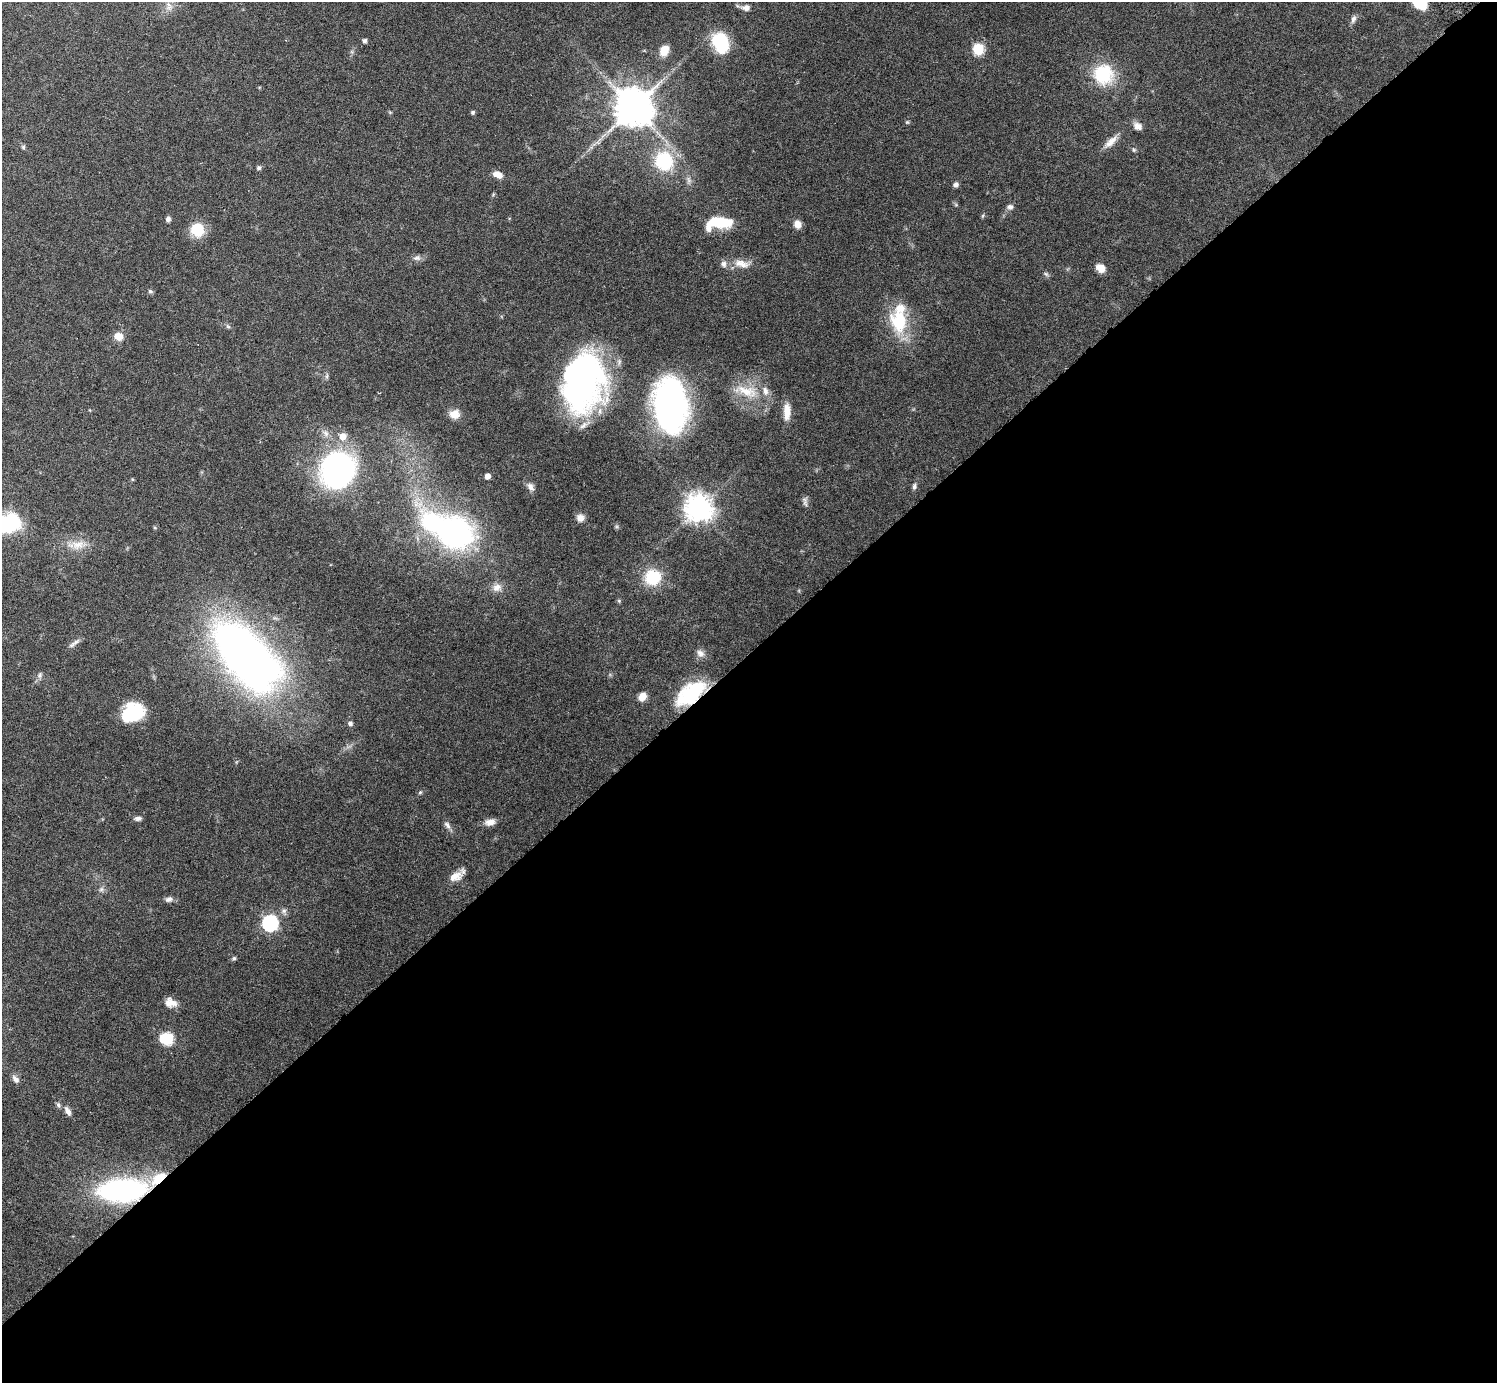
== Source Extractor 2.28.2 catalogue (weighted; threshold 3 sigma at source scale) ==
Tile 12 of 4 x 4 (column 4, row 3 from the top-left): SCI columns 4531-6025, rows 1580-2960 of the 6029 x 6026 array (HDU 1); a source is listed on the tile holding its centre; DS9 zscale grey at full resolution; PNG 1499 x 1385 px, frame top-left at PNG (2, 2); no overlay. Shown black and unused: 53% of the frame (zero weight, under 3 of 6 exposures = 3% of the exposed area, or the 3 px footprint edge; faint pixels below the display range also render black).
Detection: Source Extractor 2.28.2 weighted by HDU 2 'WHT'; one run over the whole footprint, this tile lists its part. Background 0.0569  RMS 0.0044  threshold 0.0178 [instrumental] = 3 sigma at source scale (4.09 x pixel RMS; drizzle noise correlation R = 1.36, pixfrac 0.8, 0.05/0.05 arcsec/px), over >= 5 px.
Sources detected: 87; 5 inside a brighter object's white glare — not listed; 4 inside a brighter listed object's ellipse — not listed separately; the other 78 listed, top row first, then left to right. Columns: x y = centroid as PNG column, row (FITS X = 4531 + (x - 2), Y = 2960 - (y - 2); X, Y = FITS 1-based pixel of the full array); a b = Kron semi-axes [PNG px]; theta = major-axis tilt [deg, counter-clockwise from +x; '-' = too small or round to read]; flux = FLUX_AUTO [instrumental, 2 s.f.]
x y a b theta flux
1420 4 14 8 -34 11
169 6 13 8 -86 2.3
746 8 9 6 1 1.9
1353 19 12 6 70 1.4
364 41 4 4 - 1.3
720 42 20 14 -67 22
978 49 6 6 - 31
664 50 11 8 64 5.6
1103 74 16 16 - 26
634 107 11 11 - 1300
473 112 4 4 - 0.81
907 122 5 5 - 0.5
1138 126 11 8 -30 2.5
1111 142 21 8 44 3.7
23 147 6 5 - 0.67
1134 150 6 5 - 0.59
664 161 14 13 - 30
259 168 5 5 - 0.89
498 175 11 7 -22 3.3
956 184 6 5 - 1.5
1010 207 8 7 - 1.4
168 219 6 5 - 1.2
718 221 25 14 16 15
797 224 9 8 - 2.8
197 230 13 12 - 12
417 258 11 7 6 1.6
741 264 23 10 -12 4.8
1101 268 9 7 -39 4.4
1046 274 7 4 -44 0.77
150 291 7 5 -16 0.71
899 321 31 21 -82 20
228 327 7 4 -2 0.67
118 336 9 8 - 4.2
327 376 7 4 71 0.7
582 382 53 36 80 150
746 391 38 14 -16 12
670 405 51 31 -85 120
787 412 21 8 88 5
454 414 11 10 - 4.4
337 470 35 32 69 96
487 476 5 4 - 2.6
132 479 5 3 - 0.38
914 486 8 6 78 1.1
531 487 13 7 -57 2
805 502 14 6 -74 1.4
699 508 9 9 - 500
580 518 9 9 - 2.7
4 524 31 17 -15 28
155 528 5 3 - 0.41
455 533 30 26 -23 100
78 545 23 12 7 6.1
653 577 13 12 - 19
497 587 13 12 - 3.3
619 601 5 5 - 0.58
74 643 18 4 35 1.5
700 653 12 9 -41 2.1
247 656 69 35 -48 310
40 675 10 4 85 0.96
690 694 35 18 38 26
642 697 9 7 55 4
131 714 22 15 24 21
350 723 7 6 - 1.1
420 792 5 5 - 0.55
138 818 9 5 8 1.2
490 822 14 8 12 2.7
447 825 11 7 -53 1.6
455 876 17 10 22 4.3
101 889 7 6 - 1
169 899 10 7 9 1.6
270 923 7 7 - 100
234 958 6 5 - 0.7
171 1003 14 10 -18 3.6
168 1039 7 6 - 32
15 1079 11 6 -49 1.7
58 1105 8 5 -51 0.91
68 1111 13 6 -62 2.1
158 1178 21 11 37 9.3
122 1190 33 15 3 110
Overlapping masked pixels (flux is a lower limit): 3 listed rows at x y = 690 694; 158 1178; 122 1190
Isophote crosses this tile's border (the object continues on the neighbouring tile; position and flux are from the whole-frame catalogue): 2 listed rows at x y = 1420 4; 4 524